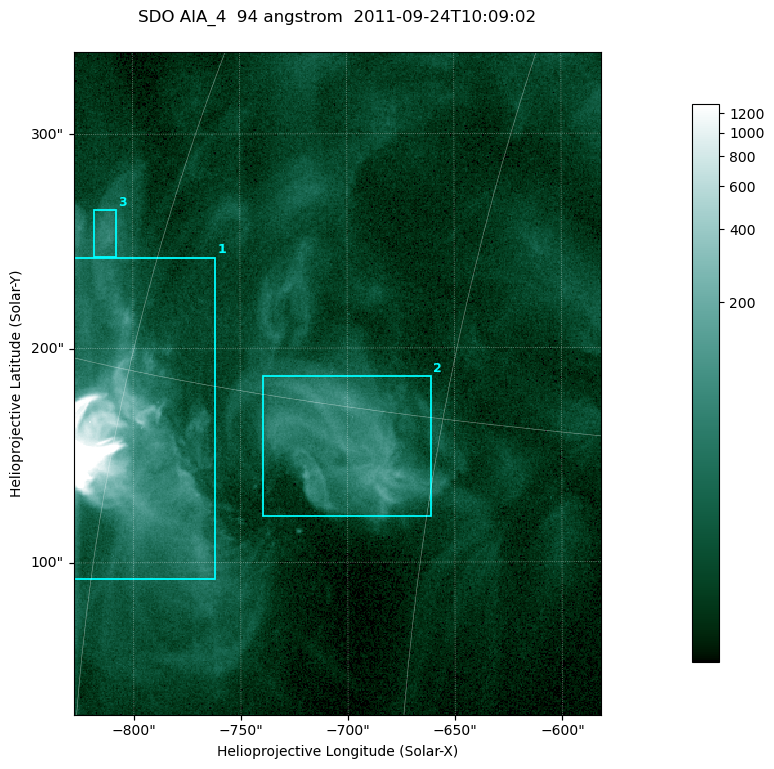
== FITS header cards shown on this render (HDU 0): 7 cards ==
TELESCOP= 'SDO     '           /
INSTRUME= 'AIA_4   '           /
WAVELNTH=                   94 /
WAVEUNIT= 'angstrom'           /
DATE-OBS= '2011-09-24T10:09:02.12' /
CTYPE1  = 'HPLN-TAN'           /
CTYPE2  = 'HPLT-TAN'           /

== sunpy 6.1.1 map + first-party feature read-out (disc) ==
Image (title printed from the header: SDO AIA_4  94 angstrom  2011-09-24T10:09:02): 410 x 515 px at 0.6 arcsec/px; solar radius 956 arcsec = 1594 px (partial field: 2.6% of the solar disc is inside the frame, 100% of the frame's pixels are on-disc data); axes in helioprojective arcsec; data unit not stated in the header (colour bar unlabelled)
Pointing: header CRPIX1/2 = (2058.48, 2043.05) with CRVAL1/2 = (0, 0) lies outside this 410 x 515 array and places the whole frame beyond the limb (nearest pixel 1.41 R_sun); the SolarSoft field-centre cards XCEN/YCEN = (-704.7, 183.5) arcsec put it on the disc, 1317 arcsec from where CRPIX/CRVAL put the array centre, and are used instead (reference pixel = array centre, CRVAL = XCEN/YCEN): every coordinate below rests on XCEN/YCEN
Orientation: roll -0.138 deg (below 1 deg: not rotated)
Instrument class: DISC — disc imager (sunpy class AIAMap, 94 A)
Bright regions (active regions / flare kernels): reference = the on-disc median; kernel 3 px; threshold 5 sigma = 38.7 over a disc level ~11.2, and >= 1.15x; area >= 211 px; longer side >= 5 px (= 3 arcsec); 3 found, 3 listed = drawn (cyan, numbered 1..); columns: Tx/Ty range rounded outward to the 2 arcsec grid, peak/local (2 s.f.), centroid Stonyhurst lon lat
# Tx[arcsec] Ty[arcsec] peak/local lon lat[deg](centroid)
1 -828..-760 92..242 1392 -59 +13
2 -740..-660 120..188 14 -49 +14
3 -818..-808 242..266 7.6 -63 +19